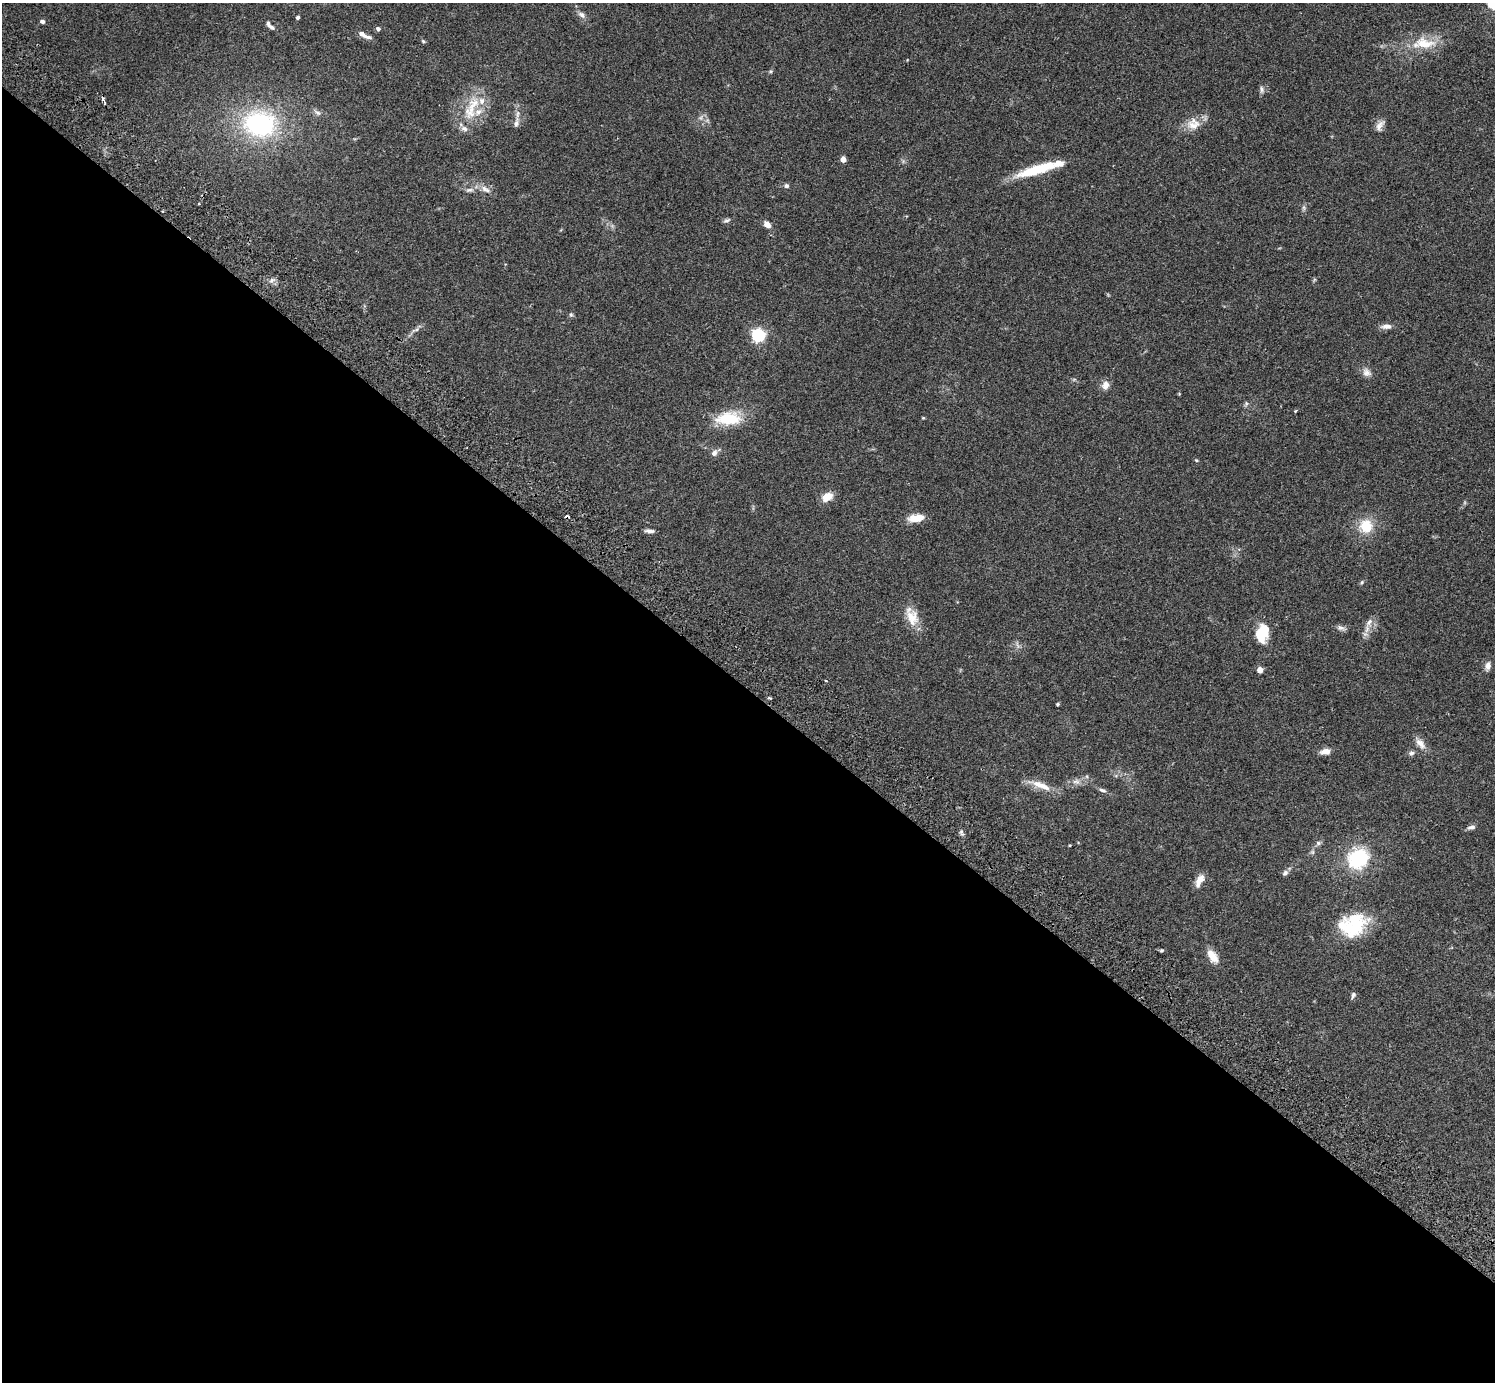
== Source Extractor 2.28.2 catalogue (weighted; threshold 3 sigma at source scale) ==
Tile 14 of 4 x 4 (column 2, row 4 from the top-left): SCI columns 1539-3031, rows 346-1725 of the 6059 x 6069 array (HDU 1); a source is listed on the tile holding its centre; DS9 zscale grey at full resolution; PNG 1497 x 1384 px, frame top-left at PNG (2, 3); no overlay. Shown black and unused: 50% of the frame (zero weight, under 2 of 3 exposures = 3% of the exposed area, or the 3 px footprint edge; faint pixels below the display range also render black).
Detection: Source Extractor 2.28.2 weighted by HDU 2 'WHT'; one run over the whole footprint, this tile lists its part. Background 0.108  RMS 0.0064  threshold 0.0289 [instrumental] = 3 sigma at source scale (4.5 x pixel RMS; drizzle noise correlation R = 1.50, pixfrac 1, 0.05/0.05 arcsec/px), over >= 5 px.
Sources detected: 80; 1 too faint to see at this stretch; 2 cosmic-ray / hot-pixel residue — not listed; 7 inside a brighter listed object's ellipse — not listed separately; the other 70 listed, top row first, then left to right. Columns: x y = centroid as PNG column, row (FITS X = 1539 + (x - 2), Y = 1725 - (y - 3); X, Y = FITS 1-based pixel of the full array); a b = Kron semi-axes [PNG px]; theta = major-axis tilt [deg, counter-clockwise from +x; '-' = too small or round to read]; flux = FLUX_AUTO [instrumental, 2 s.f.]
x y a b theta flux
1493 4 15 8 -49 17
582 15 10 6 -37 2.6
298 17 4 4 - 0.98
42 21 4 4 - 1.9
272 28 7 5 -25 1.4
378 29 5 4 - 1.7
362 34 12 6 -31 3.3
423 41 5 4 - 0.85
1424 43 31 15 -5 17
1262 89 10 6 -79 1.8
474 103 43 15 50 20
317 113 10 6 -36 2.1
516 123 15 7 78 3.5
260 124 39 31 -9 83
1193 125 21 14 1 9
1380 125 16 8 57 3.6
843 159 4 4 - 5.8
1037 169 44 9 17 28
786 186 6 5 - 1.5
485 189 16 8 -30 4.3
469 190 12 6 9 2.4
199 204 3 2 - 0.62
1304 208 7 4 -72 1.2
727 220 9 5 25 1.5
767 224 8 6 -45 4.4
272 280 6 5 - 1.6
571 315 6 5 - 1.1
1386 326 15 7 3 3.4
415 330 14 5 22 2.2
758 335 6 6 - 120
1366 372 12 10 -42 3.9
1074 379 6 4 19 0.8
1105 385 11 8 73 4.5
1246 404 7 5 68 1.2
1295 411 4 3 - 0.67
728 418 35 17 4 22
923 418 4 4 - 0.55
714 453 9 7 57 2.7
1196 460 5 4 - 0.68
827 497 12 8 34 8.1
914 518 13 9 9 6.7
1366 526 14 14 - 17
649 531 11 5 -5 2.3
1362 582 6 4 71 0.89
912 616 26 14 -67 11
1369 622 14 8 62 4.6
1341 628 13 6 -13 2.3
1262 633 19 13 72 19
1017 645 11 3 -78 1.3
1488 666 12 7 77 3.2
1260 670 4 4 - 9.2
1058 704 4 4 - 0.69
1420 743 18 9 -53 5
1325 752 12 7 8 4.5
1411 753 8 6 7 1.7
1076 782 11 8 -11 3.2
1040 785 33 8 -20 9.1
1102 790 10 5 -18 1.7
1471 827 10 5 10 2.1
962 832 9 5 -60 1.5
1318 843 7 6 - 1.5
1070 845 4 3 - 0.51
1312 852 6 6 - 1.2
1358 859 11 9 37 76
1285 873 8 6 47 1.9
1199 880 17 7 62 5.4
1353 925 34 25 22 35
1161 950 7 3 8 0.86
1213 956 17 9 -56 7.5
1353 995 9 5 66 1.5
Isophote crosses this tile's border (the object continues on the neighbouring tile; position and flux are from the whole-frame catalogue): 1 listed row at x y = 1493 4